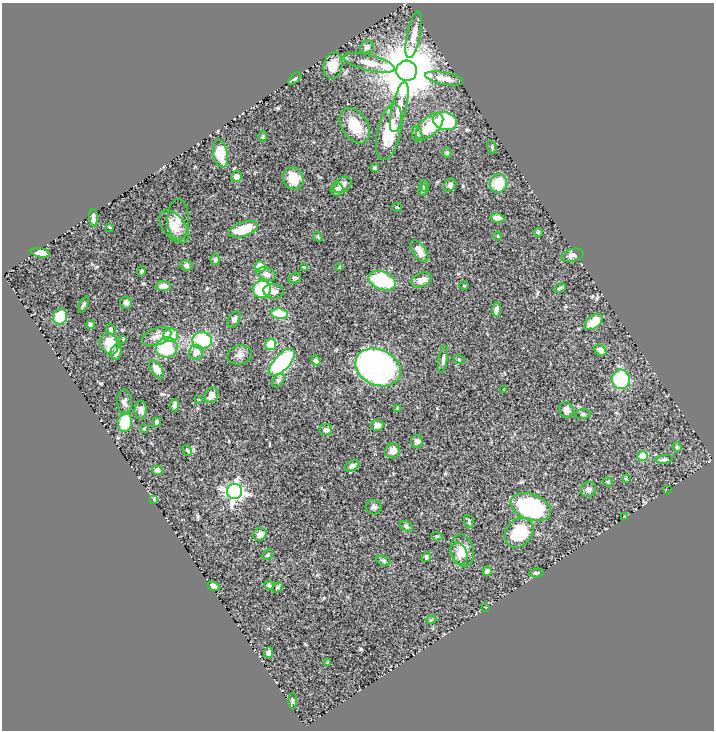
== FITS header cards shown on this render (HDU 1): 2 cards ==
NAXIS1  =                  712
NAXIS2  =                  728

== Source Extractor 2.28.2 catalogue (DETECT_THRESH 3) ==
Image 712 x 728 px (HDU 1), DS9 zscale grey, 1 PNG px = 1 image px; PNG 716 x 732 px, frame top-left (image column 1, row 728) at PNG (2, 3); each listed source drawn as its Kron ellipse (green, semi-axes under 4 px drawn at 4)
Background 0.498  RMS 0.019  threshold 0.0581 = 3 sigma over >= 5 px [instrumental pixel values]
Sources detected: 133; all 133 listed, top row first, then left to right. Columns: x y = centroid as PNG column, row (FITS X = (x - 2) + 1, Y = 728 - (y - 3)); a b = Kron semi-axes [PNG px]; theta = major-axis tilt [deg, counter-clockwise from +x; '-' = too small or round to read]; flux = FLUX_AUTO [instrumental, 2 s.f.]
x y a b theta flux
414 35 24 7 78 13
367 47 7 6 - 5.3
369 63 26 8 -14 17
333 66 13 9 76 18
407 71 10 10 - 9800
295 78 8 4 43 2.3
444 78 19 6 -11 12
399 107 25 7 76 16
445 121 12 9 -15 95
355 126 19 12 -56 31
430 126 16 9 44 40
389 132 28 11 77 46
417 134 7 5 -79 2.9
263 137 5 4 - 1.8
492 147 7 3 -69 1.6
447 153 5 4 - 1.9
220 154 14 7 -78 42
374 168 3 3 - 2.5
237 177 6 5 - 5.4
293 178 11 10 - 24
499 183 9 8 - 35
342 185 10 7 34 8.2
450 185 7 5 51 3
424 186 6 4 -75 2.8
337 190 6 5 - 4.6
423 190 5 4 - 2.7
397 207 5 4 - 1.3
93 218 8 3 -87 5.2
497 218 7 4 -8 8
178 220 20 10 -89 10
110 227 4 2 - 0.9
174 227 19 11 -51 15
243 229 15 7 19 32
538 232 4 4 - 1.4
498 236 4 3 - 0.96
318 237 5 4 - 1.4
419 251 13 6 -56 13
40 253 9 4 -11 14
572 255 11 6 15 5.5
215 260 5 4 - 2.8
186 266 6 5 - 3.3
260 267 5 5 - 20
304 267 4 3 - 1.4
340 267 4 3 - 1.6
141 271 5 4 - 1.9
266 274 10 6 -20 7.2
295 278 6 5 - 3.4
422 280 11 7 22 11
382 281 14 9 -23 110
163 286 7 5 1 9.8
464 286 5 3 - 1.1
560 288 6 4 28 2.4
262 289 9 8 - 57
273 291 10 7 -9 6.5
126 303 6 5 - 4.1
83 304 9 3 64 2.3
496 310 7 4 86 5.9
280 314 8 5 -7 52
60 317 8 7 - 39
234 319 9 5 60 3.6
593 322 10 6 37 24
91 324 4 4 - 3
111 329 5 4 - 3.1
170 335 7 7 - 25
156 337 15 8 18 9.8
123 339 4 4 - 1.2
202 340 10 8 1 66
109 344 11 8 -69 27
271 344 6 5 - 27
167 348 11 10 - 56
600 350 7 5 -40 7.1
116 352 7 5 82 5.6
196 352 7 7 - 9.2
240 355 12 9 12 7.1
443 359 13 4 81 3.7
459 359 6 3 -19 1.1
316 361 5 4 - 3.6
282 362 16 8 47 170
378 367 23 18 -25 520
157 369 10 5 -56 14
621 379 9 9 - 96
278 381 8 5 48 2.9
504 389 3 3 - 0.77
212 395 8 6 62 8.8
199 400 4 2 - 0.9
124 402 13 7 -87 5.7
174 405 6 4 84 3.9
397 408 3 3 - 1.3
141 410 9 6 84 5.5
566 410 8 7 - 6.4
583 414 7 5 1 2.9
125 422 10 7 81 37
157 422 4 4 - 3
377 425 6 6 - 6.4
144 428 3 2 - 1.4
326 430 6 6 - 4.4
417 441 6 6 - 4.6
677 447 5 4 - 1.9
187 450 6 3 -59 1.4
393 451 8 7 - 8.3
643 456 5 5 - 28
664 459 9 4 6 3.2
352 466 8 5 26 4.7
157 470 5 4 - 5.3
626 479 3 3 - 1.4
608 482 5 4 - 2.2
588 489 8 7 - 4
668 489 3 2 - 2.4
234 491 7 7 - 480
154 500 4 4 - 13
374 507 8 7 - 3.5
531 507 21 13 -21 170
624 517 3 2 - 0.81
469 521 6 5 - 2
406 526 6 5 - 2.6
519 533 16 13 50 52
260 534 7 6 - 7.2
437 536 6 3 -17 1.4
463 551 16 11 -77 15
459 554 11 8 -71 8.3
268 555 6 4 43 2.1
426 557 5 4 - 2.6
383 561 7 4 -20 2.2
487 571 4 4 - 4.4
537 573 7 4 7 2.6
269 585 5 4 - 1.7
213 586 6 4 -24 6.4
277 587 6 4 45 1.8
486 607 4 2 - 0.85
431 620 5 3 - 1.1
268 653 5 4 - 5.1
327 663 4 3 - 2
293 701 8 3 86 2